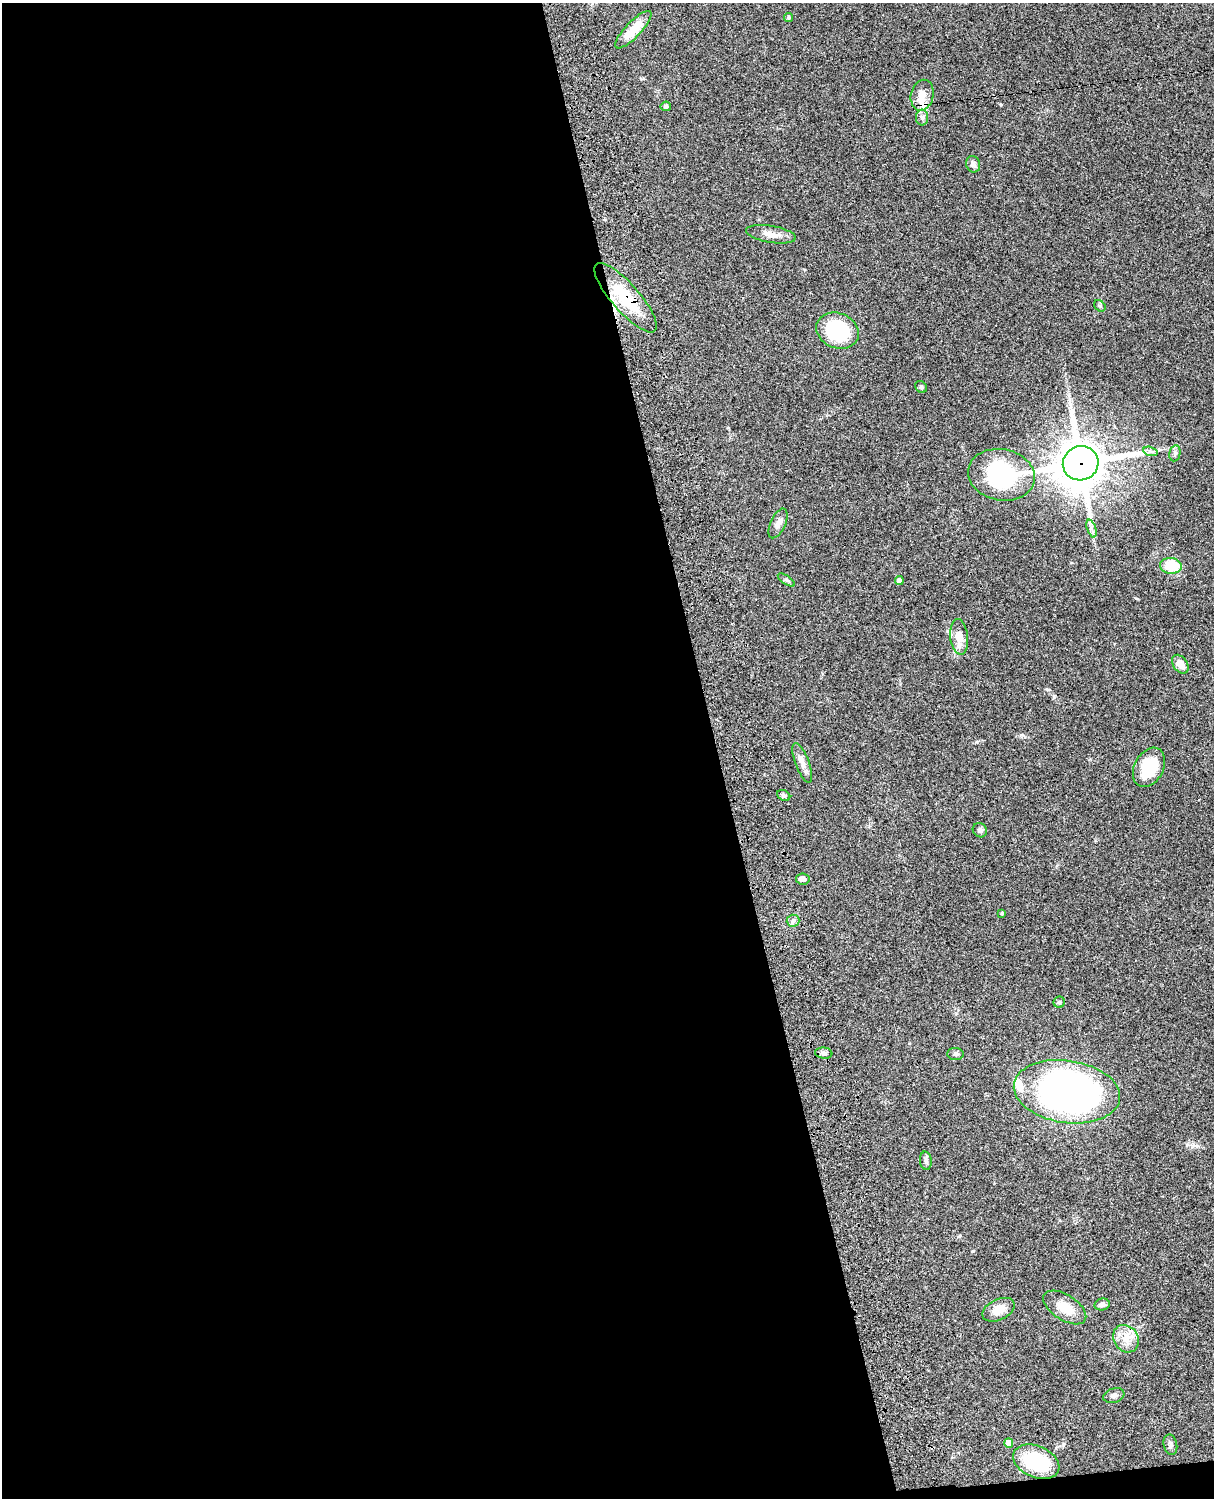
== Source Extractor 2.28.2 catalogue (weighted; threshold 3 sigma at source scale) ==
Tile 9 of 4 x 3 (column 1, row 3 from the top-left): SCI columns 122-1333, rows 277-1772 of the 5089 x 4927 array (HDU 1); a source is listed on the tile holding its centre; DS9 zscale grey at full resolution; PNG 1216 x 1500 px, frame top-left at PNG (2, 3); each listed source drawn as its Kron ellipse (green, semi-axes under 4 px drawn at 4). Shown black and unused: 60% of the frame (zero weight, under 3 of 4 exposures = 6% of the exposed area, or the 3 px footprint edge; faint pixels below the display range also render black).
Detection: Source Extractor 2.28.2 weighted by HDU 2 'WHT'; one run over the whole footprint, this tile lists its part. Background 0.0798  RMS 0.0058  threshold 0.0262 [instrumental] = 3 sigma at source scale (4.5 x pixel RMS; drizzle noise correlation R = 1.50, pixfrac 1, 0.05/0.05 arcsec/px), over >= 5 px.
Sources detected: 45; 1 cosmic-ray / hot-pixel residue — neither listed nor drawn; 2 inside a brighter listed object's ellipse — not listed separately; the other 42 listed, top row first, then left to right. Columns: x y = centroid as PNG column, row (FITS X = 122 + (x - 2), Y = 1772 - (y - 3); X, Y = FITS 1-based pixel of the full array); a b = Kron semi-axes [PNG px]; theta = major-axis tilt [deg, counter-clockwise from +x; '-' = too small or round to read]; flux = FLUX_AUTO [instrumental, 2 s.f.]
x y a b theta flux
788 18 4 4 - 0.85
633 30 25 8 46 12
922 95 15 11 77 6.4
666 106 5 5 - 1.6
922 118 8 6 -90 1.9
973 164 8 7 - 2
771 234 25 8 -9 5.3
626 298 44 14 -49 28
1100 306 6 5 - 0.95
837 331 22 17 -23 42
921 387 6 5 - 0.9
1150 451 7 4 -18 1.3
1175 453 8 5 79 1.5
1081 463 18 17 - 2100
1001 475 34 25 -11 64
778 523 16 7 66 3.3
1092 529 9 4 -71 1.7
1171 566 11 8 -5 18
786 580 10 4 -33 1.1
899 581 4 4 - 3
959 637 18 9 -84 7.2
1180 664 10 7 -53 4.5
802 763 21 7 -69 3.8
1149 767 21 14 62 19
784 796 7 5 -33 1.3
980 830 7 6 - 1.5
803 879 7 5 -7 2.8
1002 913 3 3 - 0.81
793 921 6 6 - 1.5
1059 1002 6 5 - 1
824 1053 8 5 -7 1.7
956 1054 8 6 -5 1.4
1067 1092 53 31 -8 270
926 1161 9 6 -84 1.8
1102 1304 8 5 13 2.3
1065 1307 24 12 -33 9.9
998 1310 17 10 26 7.5
1126 1339 14 12 -55 7.1
1114 1396 11 7 20 1.9
1009 1443 5 4 - 4.5
1170 1445 10 6 -77 1.8
1036 1462 24 15 -23 34
Overlapping masked pixels (flux is a lower limit): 2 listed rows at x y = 626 298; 1081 463
Unlisted compact peaks at least as high as the median listed source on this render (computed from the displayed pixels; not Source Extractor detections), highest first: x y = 1054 696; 973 1251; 1021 735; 1136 598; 1047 689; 959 1236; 1001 104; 1063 1445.